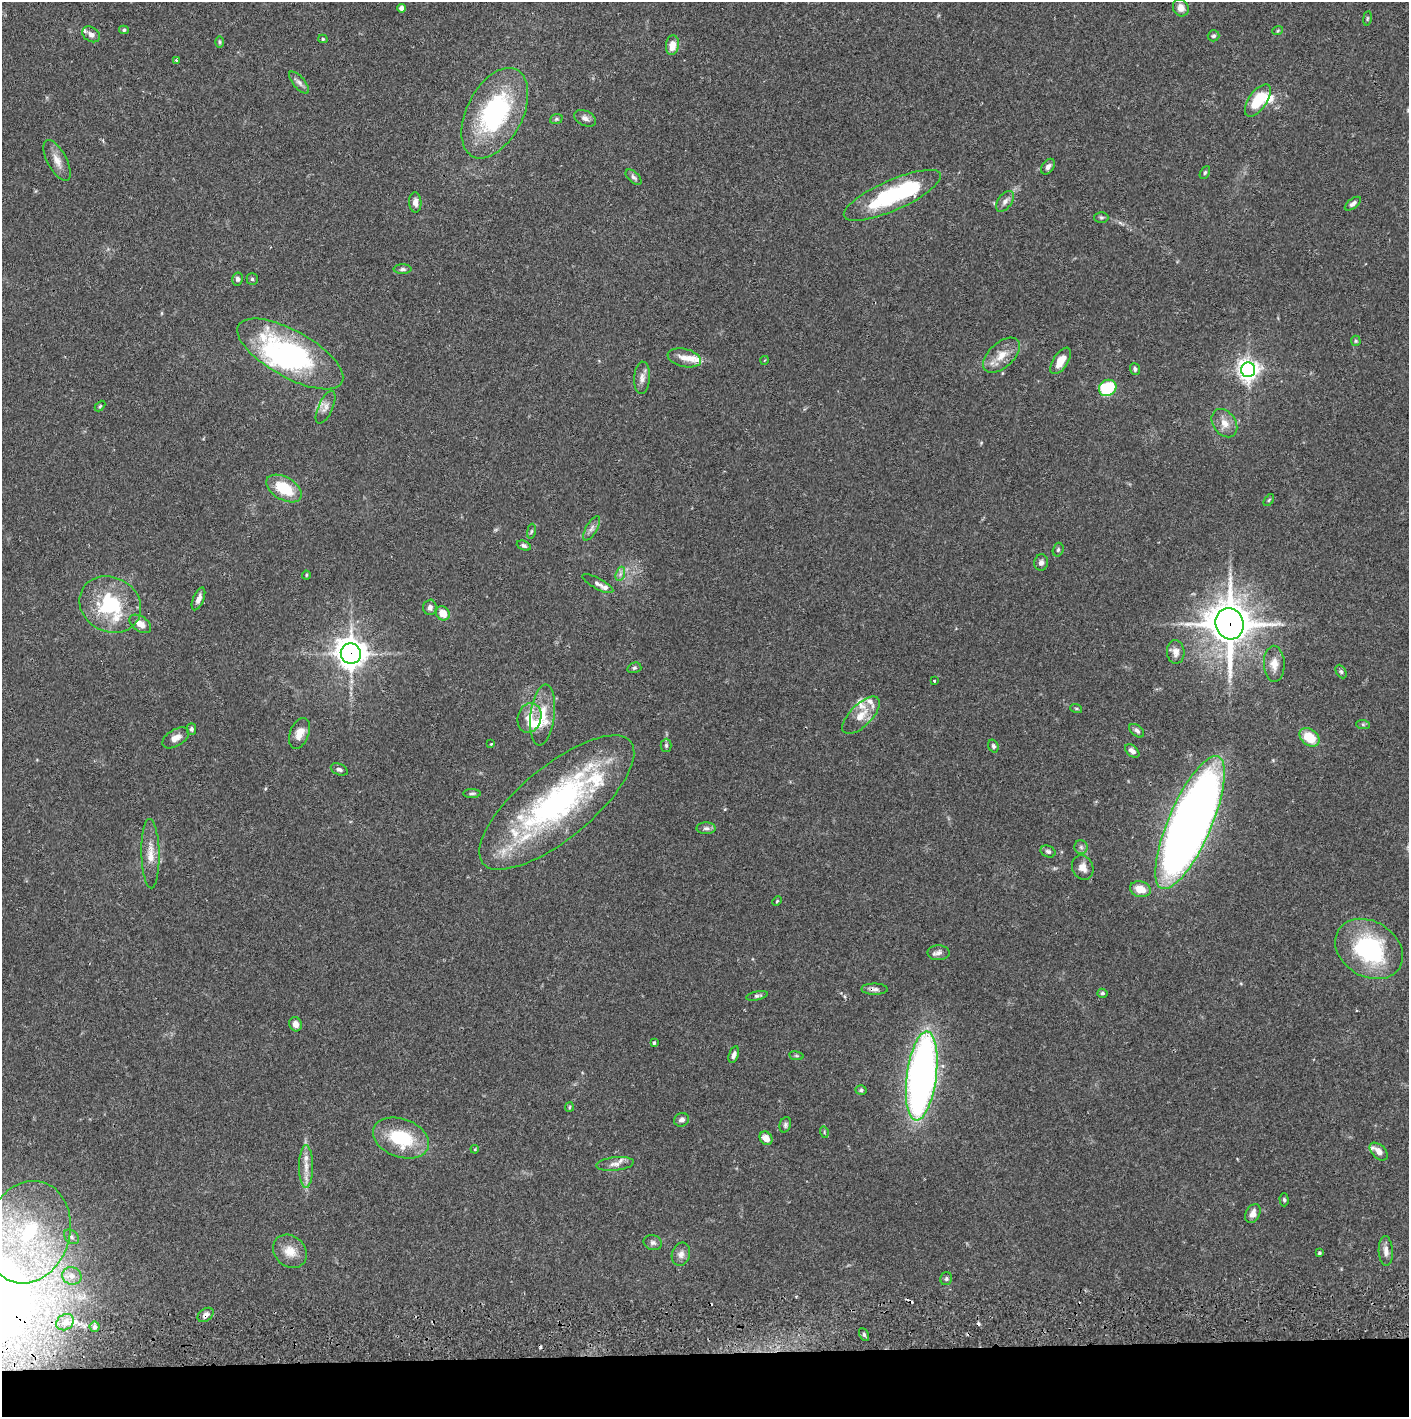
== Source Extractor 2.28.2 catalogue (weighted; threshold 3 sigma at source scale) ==
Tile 8 of 3 x 3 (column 2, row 3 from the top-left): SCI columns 1410-2816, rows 57-1471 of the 4229 x 4358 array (HDU 1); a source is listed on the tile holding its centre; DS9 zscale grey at full resolution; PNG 1411 x 1419 px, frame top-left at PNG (2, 2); each listed source drawn as its Kron ellipse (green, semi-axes under 4 px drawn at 4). Shown black and unused: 4% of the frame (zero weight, under 2 of 3 exposures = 3% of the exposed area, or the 3 px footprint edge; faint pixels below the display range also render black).
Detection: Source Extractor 2.28.2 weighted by HDU 2 'WHT'; one run over the whole footprint, this tile lists its part. Background 0.0682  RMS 0.0048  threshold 0.0218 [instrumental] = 3 sigma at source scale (4.5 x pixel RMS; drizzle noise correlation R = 1.50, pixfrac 1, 0.05/0.05 arcsec/px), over >= 5 px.
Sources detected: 144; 3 inside a brighter object's white glare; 4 cosmic-ray / hot-pixel residue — neither listed nor drawn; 13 inside a brighter listed object's ellipse — not listed separately; the other 124 listed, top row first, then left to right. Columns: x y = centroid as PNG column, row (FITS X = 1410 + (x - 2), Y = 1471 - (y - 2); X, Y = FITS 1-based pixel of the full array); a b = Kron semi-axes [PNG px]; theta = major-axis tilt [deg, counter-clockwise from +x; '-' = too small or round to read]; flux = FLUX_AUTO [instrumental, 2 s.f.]
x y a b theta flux
401 8 4 4 - 2.5
1181 8 9 7 -65 3.8
1367 18 7 3 81 0.63
124 30 5 4 - 0.72
1278 30 5 3 - 0.5
91 34 9 7 -34 2.2
1213 36 6 5 - 0.94
323 39 4 4 - 0.61
220 42 6 4 -89 0.7
672 45 10 6 84 5.6
176 60 4 4 - 0.61
299 82 14 6 -49 2
1258 100 19 9 55 16
495 113 49 28 63 67
585 118 11 7 -27 2.2
556 119 6 5 - 0.8
57 160 22 9 -62 4.8
1048 167 9 5 53 2
1205 173 7 4 62 0.79
634 177 10 5 -42 1.4
892 195 53 15 24 46
1005 201 12 7 53 2.5
415 202 10 6 -88 2.5
1353 204 9 5 38 1.4
1101 217 7 5 -1 0.89
403 269 9 5 0 1.2
237 279 6 5 - 1.4
252 279 5 5 - 0.77
1356 341 5 5 - 0.62
290 354 59 23 -29 91
1001 355 22 12 42 7.5
684 358 17 9 -12 4.5
765 360 4 3 - 0.37
1061 361 15 7 56 6.4
1135 369 6 5 - 1.1
1248 370 7 7 - 310
642 378 16 8 86 2.9
1108 388 9 7 33 26
100 406 6 4 45 0.6
325 407 18 7 66 3.1
1224 423 15 11 -54 5
284 488 19 11 -29 17
1269 500 7 3 53 0.56
592 528 14 5 61 2
531 531 7 3 81 0.7
524 546 7 4 -22 1.1
1058 550 7 5 73 0.91
1041 563 8 7 - 1.7
620 574 7 4 71 1.2
306 575 4 4 - 0.53
598 584 17 5 -28 1.7
198 599 12 5 68 2.7
110 605 32 27 -28 36
430 607 8 7 - 2
443 613 7 6 - 6
140 624 12 7 -34 4.2
1230 624 16 14 -75 1500
1176 652 12 9 -87 3
351 654 10 10 - 580
1274 664 18 10 -88 5.1
634 668 7 5 15 0.85
1341 672 7 5 -63 0.98
934 681 3 2 - 0.58
1076 708 6 4 -19 0.63
543 715 31 12 83 12
861 715 24 11 45 7.4
529 718 15 11 74 6.6
1363 724 7 4 -1 0.78
191 729 5 5 - 1.1
1137 731 8 5 -40 1.4
299 733 16 9 69 4.7
1309 737 11 8 -37 13
176 738 15 8 32 3.7
491 744 3 3 - 0.44
666 745 6 5 - 0.92
993 746 6 5 - 0.99
1132 751 8 5 -41 2.2
339 769 9 5 -21 1.4
472 794 9 3 1 0.88
557 802 96 36 39 120
1190 823 72 21 67 630
706 828 9 6 0 1.5
1081 847 7 6 - 1.3
1048 851 7 5 -23 1.3
150 854 35 9 -89 7.3
1083 867 12 10 -63 3.7
1140 889 10 8 -11 6.6
777 901 5 3 - 0.46
1369 949 36 27 -32 55
938 953 11 7 0 2.2
874 989 13 5 -1 2
1102 993 5 4 - 0.87
757 996 11 4 13 1.2
295 1024 7 6 - 3.1
654 1043 3 3 - 1
734 1055 8 4 72 1.7
796 1056 7 4 -8 0.61
922 1076 45 15 82 270
861 1090 5 5 - 0.87
569 1107 5 4 - 0.61
681 1120 7 6 - 2
785 1125 8 5 72 1.1
824 1132 5 3 - 0.53
401 1138 29 19 -20 27
766 1138 7 6 - 5.1
475 1149 4 3 - 0.41
1379 1152 11 6 -43 3.1
615 1164 19 7 6 3.3
306 1167 21 7 90 4.9
1284 1200 6 4 -88 0.93
1253 1214 10 7 62 3.1
28 1232 52 41 73 80
71 1237 8 6 -42 1.5
653 1243 9 7 -13 1.6
290 1251 18 15 -43 7.3
1386 1251 15 7 -86 2.9
1319 1253 4 3 - 0.67
681 1254 12 9 72 2.7
72 1276 10 8 -22 3.5
946 1279 6 6 - 0.98
206 1315 9 6 35 2
65 1322 9 7 33 2.4
95 1327 5 5 - 1.2
864 1334 7 4 -64 0.96
Overlapping masked pixels (flux is a lower limit): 4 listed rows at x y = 1230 624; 351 654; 874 989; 206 1315